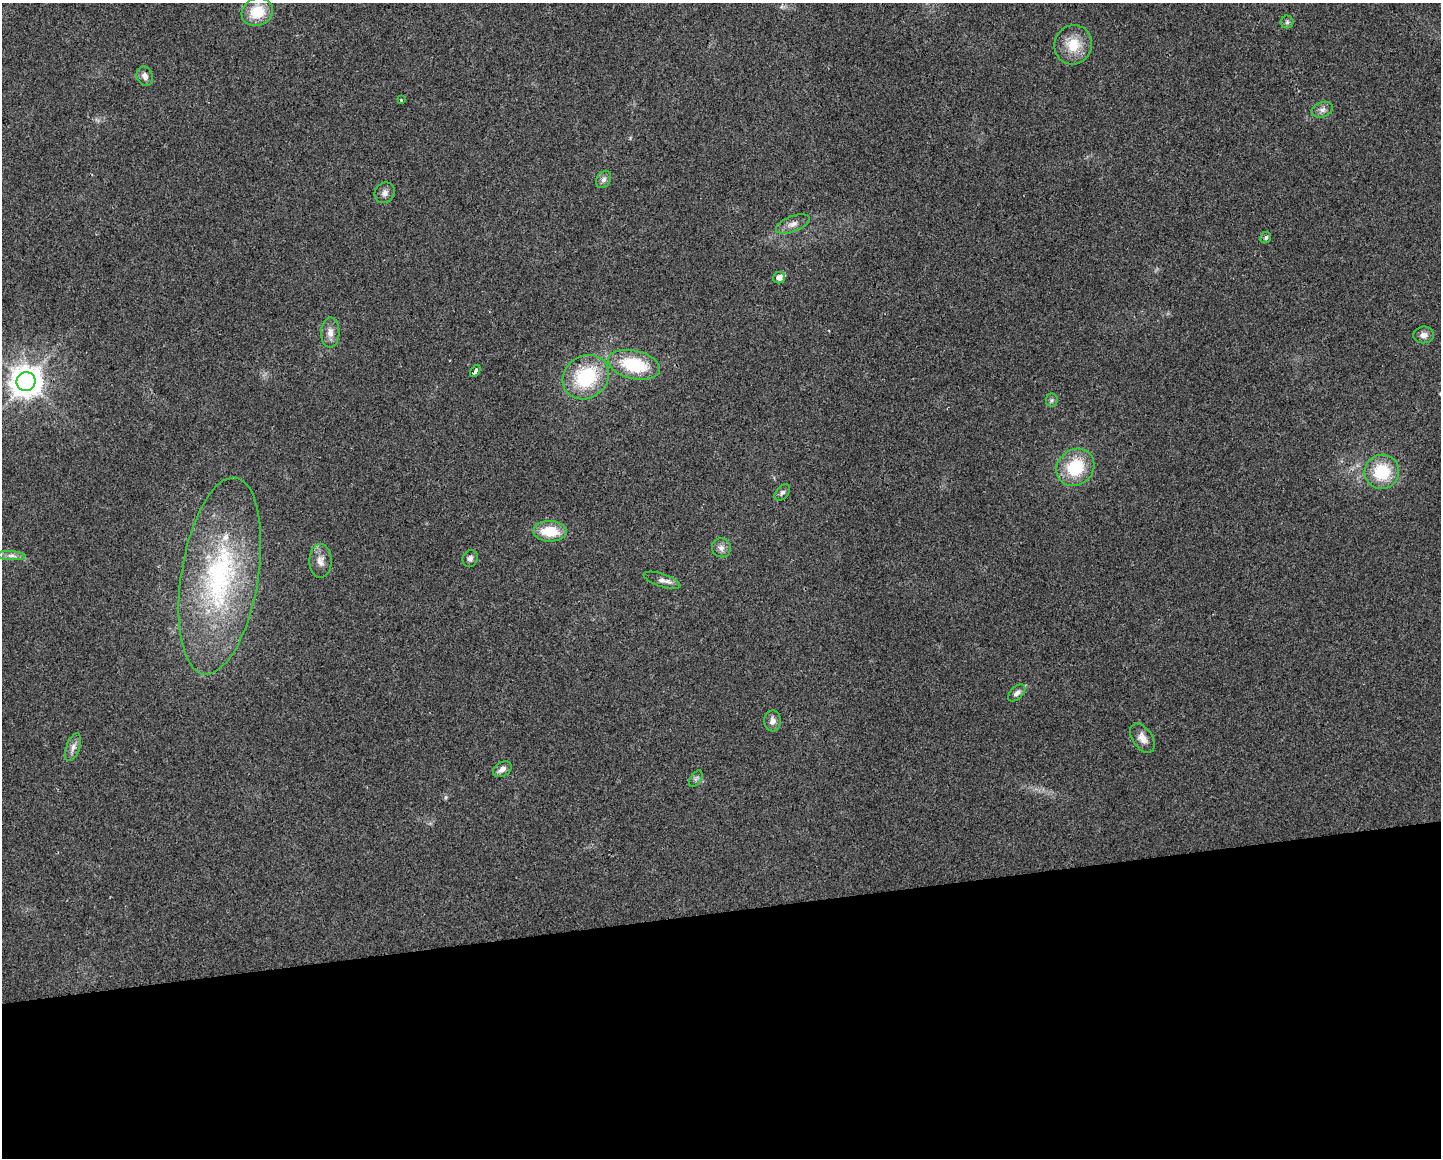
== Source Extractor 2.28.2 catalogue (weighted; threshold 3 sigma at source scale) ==
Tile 11 of 3 x 4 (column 2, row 4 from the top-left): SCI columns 1449-2887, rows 1-1156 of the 4379 x 4624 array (HDU 1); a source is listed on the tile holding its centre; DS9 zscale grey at full resolution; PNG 1443 x 1160 px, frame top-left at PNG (2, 3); each listed source drawn as its Kron ellipse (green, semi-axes under 4 px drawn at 4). Shown black and unused: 21% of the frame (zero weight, under 2 of 3 exposures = <1% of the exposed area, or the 3 px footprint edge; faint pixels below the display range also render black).
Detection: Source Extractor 2.28.2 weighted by HDU 2 'WHT'; one run over the whole footprint, this tile lists its part. Background 0.0451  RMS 0.0067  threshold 0.0301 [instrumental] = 3 sigma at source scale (4.5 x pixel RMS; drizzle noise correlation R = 1.50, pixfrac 1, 0.0396/0.0396 arcsec/px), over >= 5 px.
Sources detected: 34; all 34 listed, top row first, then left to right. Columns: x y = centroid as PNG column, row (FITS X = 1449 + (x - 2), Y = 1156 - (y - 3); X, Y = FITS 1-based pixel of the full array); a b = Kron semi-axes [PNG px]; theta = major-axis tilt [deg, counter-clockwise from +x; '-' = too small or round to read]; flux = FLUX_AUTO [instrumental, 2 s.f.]
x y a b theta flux
257 12 16 13 26 19
1287 22 6 6 - 1.6
1073 45 20 18 64 16
145 76 10 8 -68 3.5
401 100 3 3 - 0.67
1322 110 11 7 18 2.9
604 179 9 7 57 2.5
385 193 11 9 49 3.3
793 224 18 7 21 4.6
1266 238 6 5 - 1.8
779 278 6 5 - 4.4
330 333 15 9 89 5
1424 335 10 8 8 3.5
634 365 26 14 -14 35
475 371 7 3 56 3.4
586 377 24 21 36 44
26 381 10 9 - 1100
1052 400 6 6 - 1.3
1075 467 20 17 42 30
1382 472 17 17 - 27
782 493 9 6 47 1.9
550 531 16 10 -2 18
721 548 9 9 - 3.4
11 556 14 4 -3 3
470 558 9 7 64 2.2
320 561 17 11 90 5.7
220 576 99 38 81 130
662 580 19 6 -18 3.7
1017 693 10 6 45 2.6
772 721 10 8 88 3.4
1142 738 16 10 -54 5.8
73 747 14 7 70 3.6
502 769 10 7 30 3.7
696 779 9 5 57 1.6